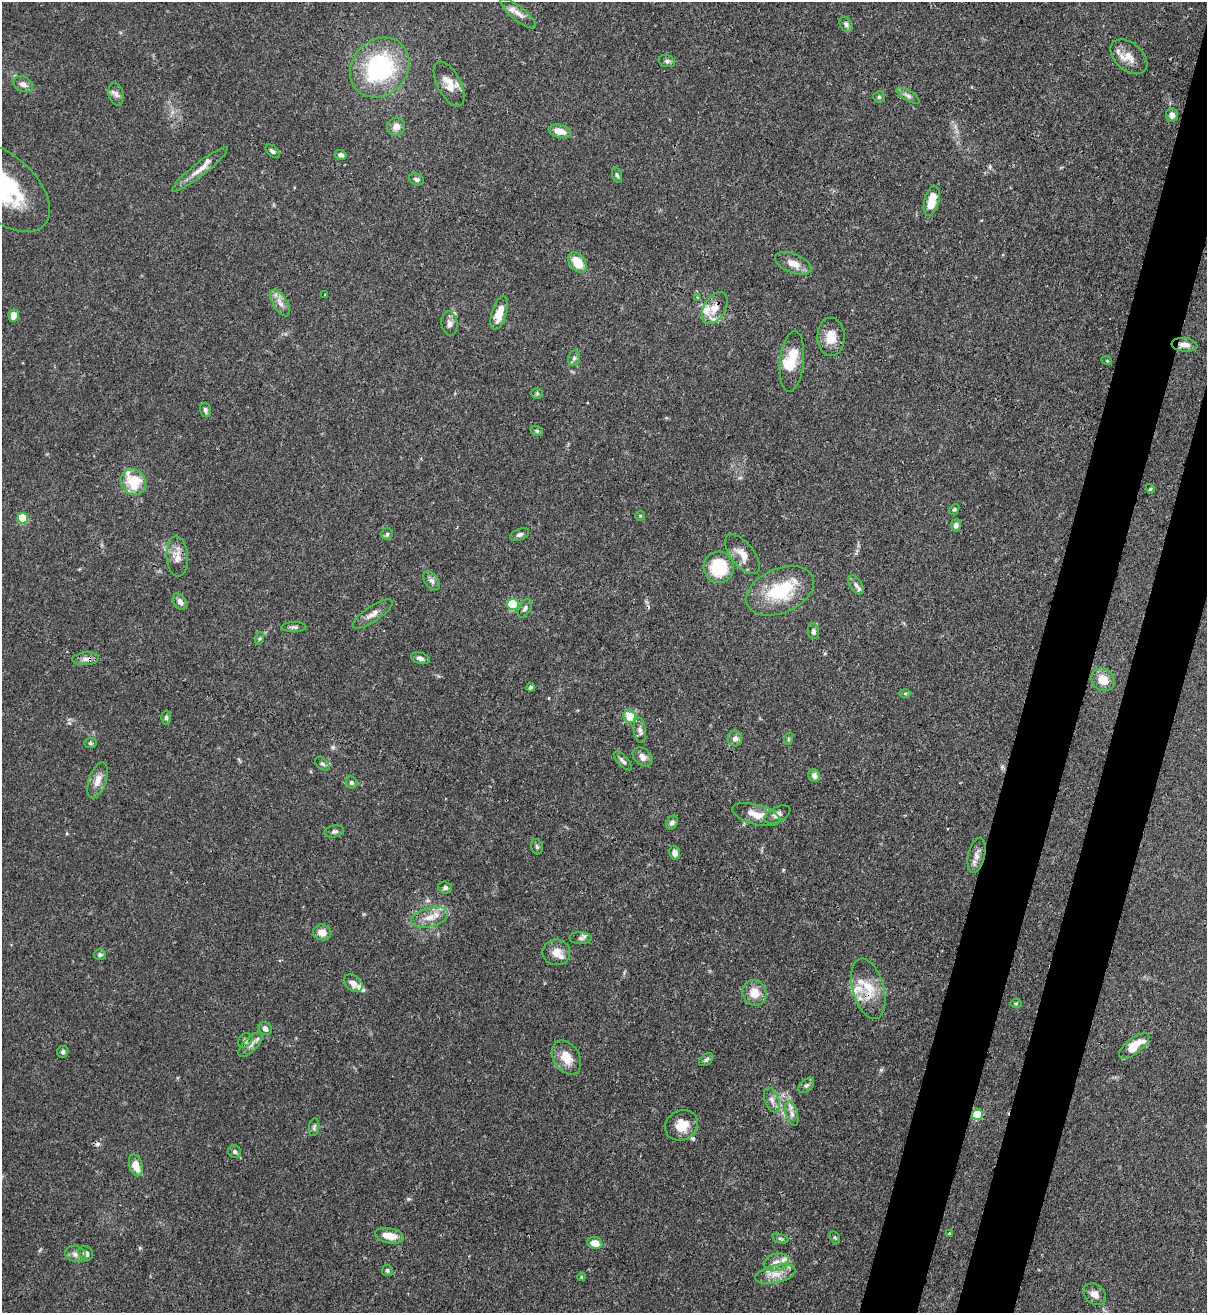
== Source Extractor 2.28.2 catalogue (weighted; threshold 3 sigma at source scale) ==
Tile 10 of 4 x 4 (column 2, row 3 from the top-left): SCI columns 1424-2628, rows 1345-2655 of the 5389 x 5307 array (HDU 1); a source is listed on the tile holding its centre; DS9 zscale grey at full resolution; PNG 1209 x 1315 px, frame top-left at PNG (2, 2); each listed source drawn as its Kron ellipse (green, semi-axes under 4 px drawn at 4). Shown black and unused: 7% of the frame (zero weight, under 3 of 4 exposures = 7% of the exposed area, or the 3 px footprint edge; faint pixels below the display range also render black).
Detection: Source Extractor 2.28.2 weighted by HDU 2 'WHT'; one run over the whole footprint, this tile lists its part. Background 0.1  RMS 0.0041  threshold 0.0186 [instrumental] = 3 sigma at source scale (4.5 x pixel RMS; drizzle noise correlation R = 1.50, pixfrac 1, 0.05/0.05 arcsec/px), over >= 5 px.
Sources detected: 132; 2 cosmic-ray / hot-pixel residue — neither listed nor drawn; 11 inside a brighter listed object's ellipse — not listed separately; the other 119 listed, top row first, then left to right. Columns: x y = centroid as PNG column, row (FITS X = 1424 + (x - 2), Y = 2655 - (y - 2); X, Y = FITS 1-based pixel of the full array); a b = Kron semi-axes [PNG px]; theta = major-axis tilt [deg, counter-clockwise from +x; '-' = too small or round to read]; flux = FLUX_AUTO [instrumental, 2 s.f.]
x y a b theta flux
518 13 22 7 -39 3.5
846 24 8 6 -56 1.4
1129 57 21 14 -41 5.9
667 61 8 6 -17 1.1
380 68 32 27 46 51
23 84 10 7 -24 1.9
449 84 24 11 -62 6
116 94 12 7 -74 1.8
908 96 13 5 -30 1.5
879 97 6 6 - 0.72
1172 115 6 6 - 2.3
396 127 9 9 - 3
560 131 11 6 -12 4.8
272 151 8 5 -43 1.2
341 155 6 5 - 1.5
200 169 35 6 38 4.7
617 175 8 4 -74 0.83
416 179 7 5 -22 1.1
3 187 56 32 -42 62
932 201 15 7 75 8.6
578 263 11 7 -52 8.4
793 263 19 9 -22 4.7
325 295 3 3 - 0.52
697 297 3 3 - 0.5
280 303 15 7 -59 2.9
715 308 17 10 59 5.5
499 313 17 7 73 6.2
14 316 6 5 - 4.6
449 324 12 8 -83 2
831 337 19 13 -89 6
1184 345 13 7 -7 2.7
574 358 8 6 74 1.1
792 361 30 12 84 10
1107 361 5 3 - 0.37
537 393 5 5 - 0.64
205 410 7 5 -75 1.2
537 431 6 5 - 0.67
134 482 13 12 - 12
1150 489 5 4 - 0.51
954 509 6 4 50 0.65
640 516 5 4 - 0.5
23 518 5 5 - 21
956 525 6 5 - 1.8
387 534 5 5 - 0.73
520 535 10 5 23 1.2
742 554 23 11 -51 5.4
177 557 20 10 -86 4.3
719 567 15 15 - 21
432 581 11 6 -51 1.6
856 585 11 6 -58 1.4
780 591 35 22 23 24
180 602 9 6 -55 2
513 604 6 5 - 28
525 608 10 5 61 1.2
372 614 23 7 34 3.2
294 627 12 5 -1 1.2
813 631 8 5 -80 1.4
260 638 6 4 71 0.66
420 658 9 5 -15 1.4
86 659 13 6 4 2.2
1103 680 12 10 -41 6
531 687 4 3 - 0.75
905 694 6 4 1 0.51
630 716 6 6 - 9.3
166 718 7 5 -89 0.92
640 730 13 6 -83 1.9
735 738 8 7 - 2.2
788 739 6 4 71 0.48
90 743 6 5 - 0.74
643 757 11 8 -42 2.8
623 761 12 5 -47 1.4
322 764 8 5 -43 1.1
814 776 6 5 - 1.9
98 780 18 8 71 4.1
351 783 6 5 - 1
777 814 14 7 26 2.1
756 815 24 10 -15 6
672 823 7 5 58 1.2
334 831 10 6 11 1.2
537 847 8 5 -73 0.83
675 853 7 5 -79 2.5
976 855 18 8 77 3
445 887 7 6 - 1
430 917 19 9 14 5.4
322 932 9 8 - 3.8
580 938 11 6 -1 1.5
556 952 14 13 - 4.5
100 955 6 5 - 0.93
353 983 11 7 -40 2.7
868 989 31 15 -75 12
754 993 13 12 - 6.3
1016 1003 5 5 - 0.59
265 1029 7 6 - 1.8
245 1040 8 6 47 1.2
251 1044 16 6 45 2.6
1134 1046 18 7 37 10
63 1052 6 5 - 0.93
567 1058 18 13 -58 6.8
706 1059 8 5 38 1
806 1085 9 5 43 1.2
772 1100 13 7 -68 2.3
792 1114 12 6 -75 2
977 1115 5 5 - 24
682 1125 17 14 30 7.6
314 1127 9 5 82 0.9
235 1152 7 6 - 1.1
136 1165 11 6 -74 5.6
949 1234 3 2 - 0.73
389 1236 15 7 -11 5.9
835 1237 7 4 -62 0.58
780 1238 8 3 -19 0.71
595 1243 8 6 -14 4.7
86 1253 8 6 -36 1.8
76 1254 10 8 -13 2.4
776 1262 13 8 15 3.3
387 1270 6 5 - 0.83
775 1274 20 9 13 5.4
581 1277 4 3 - 0.36
1095 1294 12 9 -38 2.9
Overlapping masked pixels (flux is a lower limit): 5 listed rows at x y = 715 308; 1184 345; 86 659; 868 989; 977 1115
Isophote crosses this tile's border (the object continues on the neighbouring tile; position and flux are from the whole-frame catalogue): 1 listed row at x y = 3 187